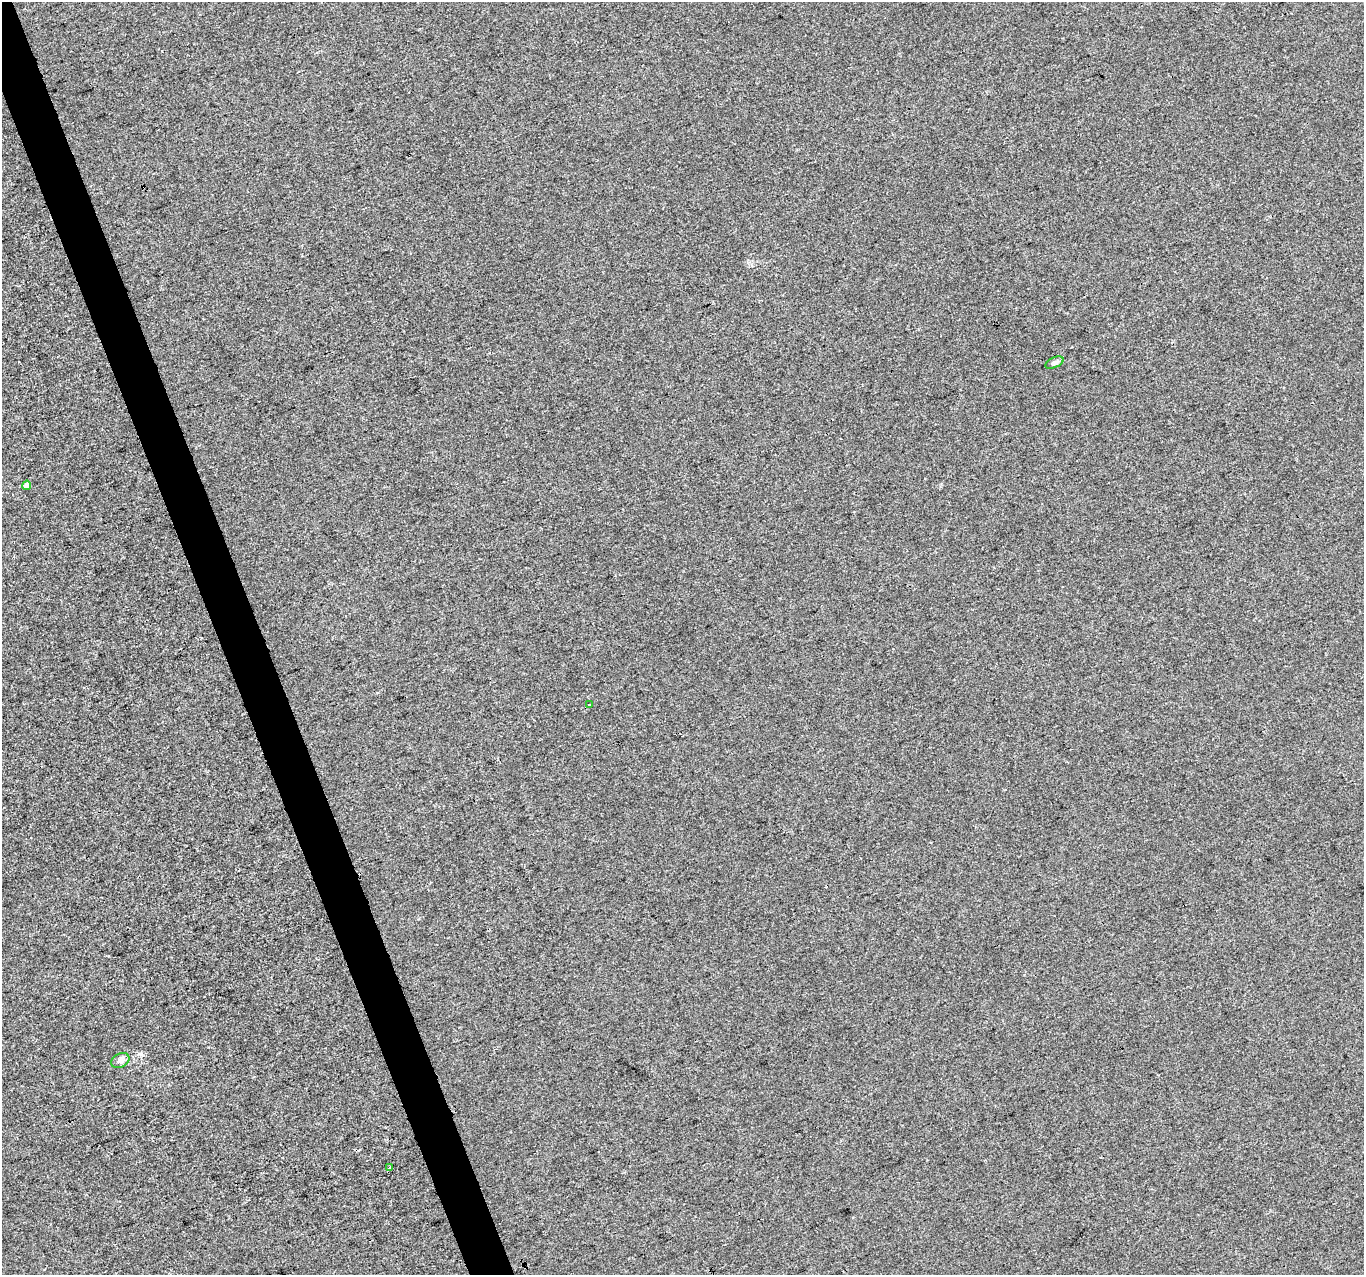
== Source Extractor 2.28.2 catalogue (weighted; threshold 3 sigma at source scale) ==
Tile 11 of 4 x 4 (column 3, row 3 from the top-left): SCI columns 2729-4090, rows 1398-2670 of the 5453 x 5286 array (HDU 1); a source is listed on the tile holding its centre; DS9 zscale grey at full resolution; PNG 1366 x 1277 px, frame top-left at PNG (2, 2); each listed source drawn as its Kron ellipse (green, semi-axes under 4 px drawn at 4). Shown black and unused: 3% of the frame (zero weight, under 3 of 4 exposures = <1% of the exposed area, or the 3 px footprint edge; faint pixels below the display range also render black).
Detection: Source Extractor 2.28.2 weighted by HDU 2 'WHT'; one run over the whole footprint, this tile lists its part. Background 3.49e-05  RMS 0.0036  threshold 0.0161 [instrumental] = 3 sigma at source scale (4.5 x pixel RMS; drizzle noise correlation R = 1.50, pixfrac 1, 0.0396/0.0396 arcsec/px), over >= 5 px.
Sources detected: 5; all 5 listed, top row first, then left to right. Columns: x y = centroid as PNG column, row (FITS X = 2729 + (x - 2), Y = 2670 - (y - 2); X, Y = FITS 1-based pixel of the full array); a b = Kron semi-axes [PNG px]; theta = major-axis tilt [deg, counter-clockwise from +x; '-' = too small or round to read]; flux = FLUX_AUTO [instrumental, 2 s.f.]
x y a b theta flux
1054 363 10 5 24 1.1
27 485 5 4 - 4.2
589 705 3 2 - 0.74
120 1061 9 7 29 1.3
390 1167 3 2 - 0.3